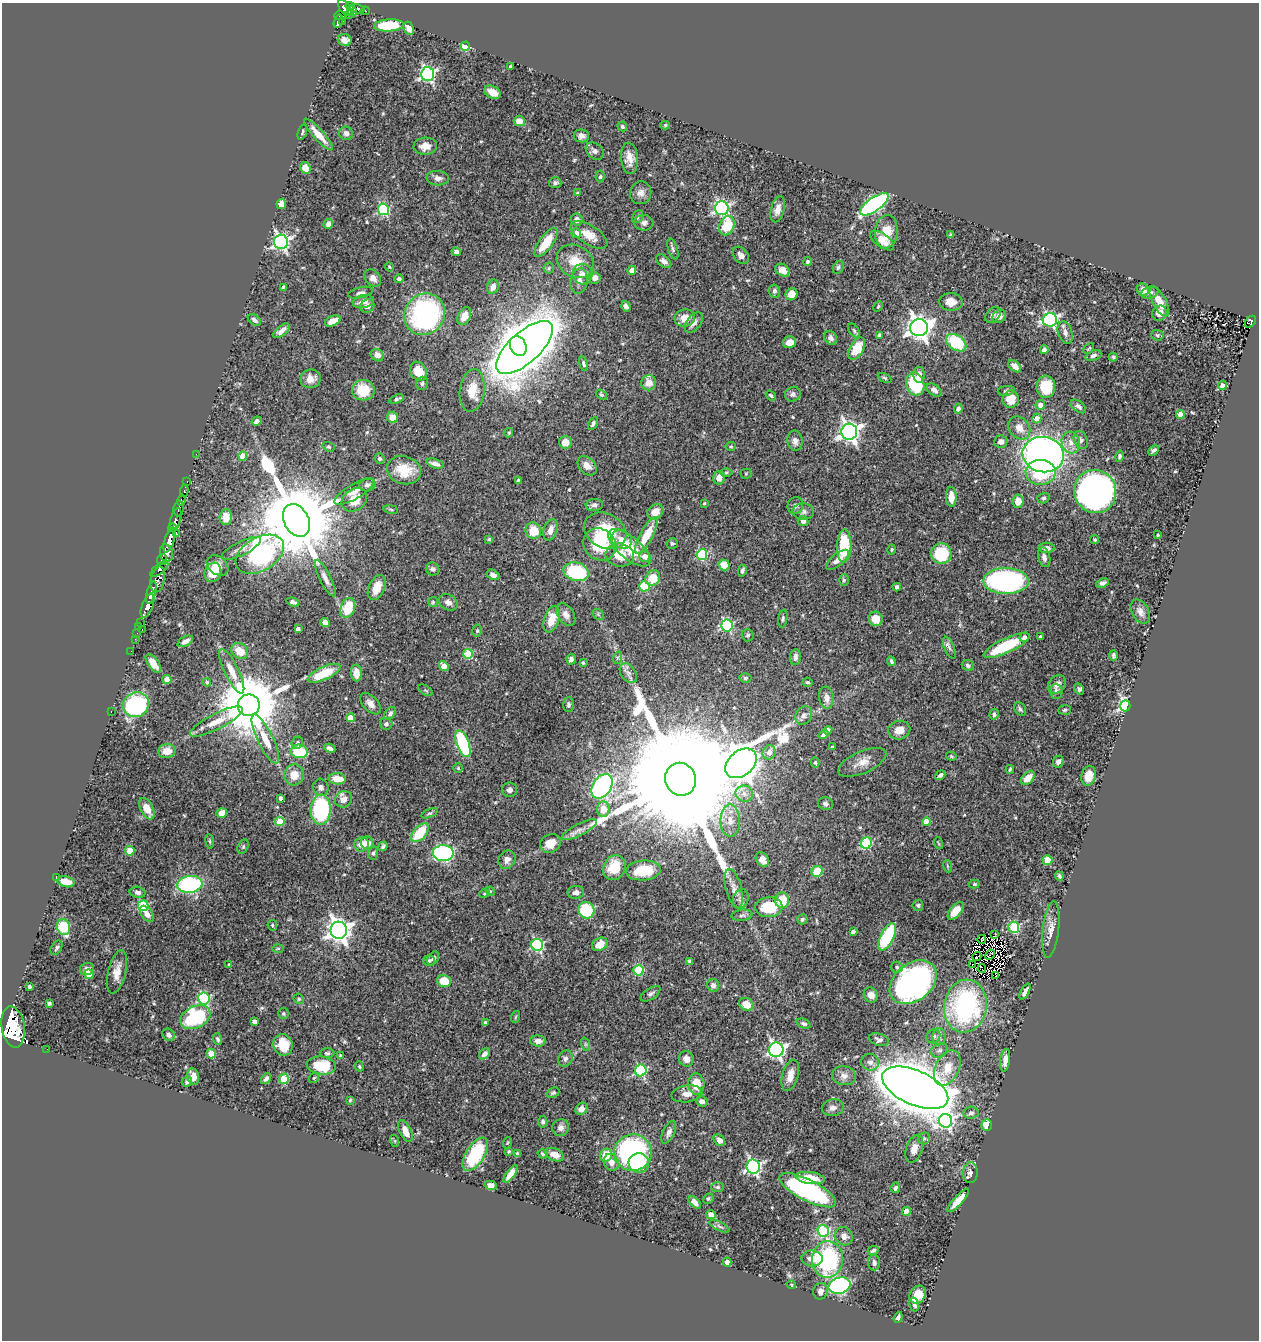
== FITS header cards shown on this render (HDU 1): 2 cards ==
NAXIS1  =                 1257
NAXIS2  =                 1338

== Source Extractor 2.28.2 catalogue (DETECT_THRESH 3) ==
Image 1257 x 1338 px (HDU 1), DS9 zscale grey, 1 PNG px = 1 image px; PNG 1261 x 1342 px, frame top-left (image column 1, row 1338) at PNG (2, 3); each listed source drawn as its Kron ellipse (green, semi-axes under 4 px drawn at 4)
Background 0.405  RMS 0.019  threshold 0.0578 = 3 sigma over >= 5 px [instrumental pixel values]
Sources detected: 535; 6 with non-positive FLUX_AUTO (blend fragments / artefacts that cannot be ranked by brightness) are neither listed nor drawn; of the other 529, the 500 brightest by FLUX_AUTO listed and drawn (29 fainter detections omitted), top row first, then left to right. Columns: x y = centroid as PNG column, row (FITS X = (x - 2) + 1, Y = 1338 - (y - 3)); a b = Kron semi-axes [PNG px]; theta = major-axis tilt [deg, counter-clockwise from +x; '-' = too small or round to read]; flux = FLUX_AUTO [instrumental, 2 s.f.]
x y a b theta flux
350 6 4 4 - 100
345 8 9 5 -55 210
357 9 7 4 -16 52
352 11 5 3 - 62
365 11 4 3 - 9.5
349 14 3 3 - 35
340 16 6 3 5 95
338 21 7 3 73 110
343 21 2 2 - 2.4
389 25 15 6 4 60
409 28 7 5 -63 6.2
345 40 7 6 - 7.1
465 46 4 4 - 63
510 66 3 2 - 1.4
428 74 7 6 - 290
493 92 9 6 -26 13
519 121 5 5 - 12
665 125 5 4 - 1.9
622 126 5 4 - 2.5
302 132 8 3 73 2.2
346 133 7 6 - 4.1
318 134 20 5 -48 15
581 136 8 6 -5 5.1
425 146 12 8 3 12
595 151 10 7 -41 4.6
629 158 15 8 -86 13
305 168 6 5 - 17
600 177 6 4 85 2.3
438 178 11 7 -3 6.7
555 183 6 5 - 3.2
577 193 4 4 - 1.5
641 193 11 10 - 7.7
281 204 5 5 - 8.3
874 204 17 7 35 280
722 208 7 7 - 290
383 209 6 5 - 140
778 209 13 6 75 9.2
638 217 7 5 58 2.3
577 219 6 5 - 7.2
644 223 9 7 -6 4.6
328 224 5 4 - 5.9
727 226 10 7 70 43
886 232 17 11 83 25
576 233 5 5 - 6.9
589 235 21 9 -32 17
950 235 4 3 - 2.5
882 240 14 6 -36 12
281 242 7 7 - 380
546 242 17 6 54 29
673 249 11 5 -73 3.2
456 252 5 4 - 4.2
741 255 10 7 -49 5.7
575 261 19 15 -31 27
664 261 8 5 -39 6.1
807 262 4 4 - 2.4
389 267 5 4 - 1.8
838 267 7 5 62 2.5
549 268 6 5 - 2.4
632 270 4 4 - 6.8
782 270 8 5 -31 10
582 274 10 10 - 8.6
373 278 9 7 -49 8.2
595 278 5 5 - 8.1
399 279 5 4 - 3
579 281 13 8 80 8.9
283 287 4 3 - 5
493 287 7 5 71 9.8
1143 290 6 6 - 8.4
774 291 6 5 - 3.6
1150 292 9 6 18 3.9
360 293 13 5 13 5.1
791 294 6 5 - 15
363 302 10 6 11 9.1
951 302 11 9 -3 13
1159 302 16 7 -62 14
367 306 7 6 - 4.9
626 306 5 4 - 3.4
878 306 6 4 63 1.8
1159 313 8 7 - 8.6
425 314 21 19 53 250
993 315 9 6 49 4.3
464 316 9 6 64 15
999 316 7 6 - 8.4
685 318 10 8 10 15
254 320 7 4 -36 4.4
1050 320 7 6 - 230
333 321 8 5 23 14
694 322 12 7 54 7.3
1251 322 7 4 49 42
919 328 9 8 - 1100
281 331 10 5 38 7.5
854 331 8 4 -54 2.5
1065 333 11 7 -72 7.4
880 335 4 4 - 5.9
1157 335 6 5 - 2.5
831 338 7 6 - 4.3
789 342 7 6 - 8.3
956 343 11 7 -35 69
518 346 10 8 -63 1400
525 347 35 15 42 4400
857 348 12 6 60 32
1089 348 6 3 44 1.5
1044 350 4 4 - 10
377 355 7 6 - 7.3
1093 355 8 5 22 3.5
1113 357 4 4 - 1.7
584 364 7 4 -76 3.1
1015 366 7 5 -41 6.7
418 371 10 7 -58 25
919 375 8 5 -89 7.6
885 378 7 4 -27 1.9
310 379 10 9 - 12
422 383 7 6 - 3.2
649 383 7 7 - 14
915 384 12 9 -73 98
1222 385 4 4 - 6.6
1046 387 11 9 89 39
363 390 11 10 - 32
472 390 21 12 83 24
934 390 8 5 -34 5
1006 391 9 5 8 2.8
793 394 8 7 - 4.5
601 395 6 4 -37 2
771 396 6 3 -36 2.5
397 399 7 4 19 3.5
1011 399 8 8 - 18
1040 405 5 4 - 8.4
1078 406 9 5 -39 4.3
958 409 5 4 - 4.3
1180 414 4 4 - 20
393 417 5 5 - 11
1037 418 5 4 - 10
257 421 5 4 - 5
593 423 7 4 61 3.4
1019 428 12 10 -50 12
849 432 8 8 - 680
509 433 5 4 - 1.5
1081 440 9 6 -67 4.8
795 441 10 7 -80 6.9
1001 441 6 6 - 6.2
565 442 6 6 - 13
1071 442 11 9 -74 10
731 446 5 4 - 1.9
329 447 6 4 -18 1.7
1154 450 6 3 42 3.8
196 454 2 2 - 3.5
1043 455 21 17 -10 710
243 456 4 4 - 24
1119 456 6 4 77 2.9
380 459 5 5 - 2.4
435 464 9 4 -18 6.5
587 466 11 7 -46 9.4
404 470 17 14 -18 33
726 472 6 4 1 2
1041 472 15 12 2 70
746 474 5 5 - 1.6
719 478 6 5 - 10
518 480 4 3 - 2.7
187 481 3 2 - 9.9
367 485 8 6 17 4.8
184 491 6 3 86 31
1095 491 22 21 - 530
354 492 22 7 30 11
951 497 10 5 -86 13
1043 498 6 5 - 2.8
181 500 6 4 75 100
354 500 14 10 35 23
1018 501 6 5 - 13
704 503 3 2 - 1.4
594 505 9 6 7 4.1
795 506 8 7 - 4.6
179 509 8 5 84 100
391 509 7 4 -9 2.1
655 512 8 7 - 13
803 512 11 8 -5 5.4
226 517 8 6 87 15
176 519 12 5 74 450
296 520 17 12 -62 24000
803 521 5 5 - 4.6
173 528 4 3 - 120
550 530 11 6 73 9.4
533 531 8 7 - 28
605 531 22 17 -28 51
176 534 4 3 - 55
646 535 20 6 61 36
1158 535 3 3 - 1.7
489 539 4 4 - 1.6
622 539 11 9 -31 11
169 540 13 5 73 790
1095 540 4 4 - 1.5
672 543 5 5 - 2.3
600 544 17 15 -39 59
844 546 16 7 89 61
241 548 21 7 26 10
629 548 26 11 -40 45
1047 548 8 5 -2 7.1
892 550 5 4 - 1.8
167 553 9 6 -80 310
260 554 26 16 31 220
941 554 10 10 - 62
620 555 14 11 -9 27
702 555 5 5 - 110
645 556 6 5 - 12
1044 557 10 6 -76 6.6
162 560 5 5 - 140
837 560 14 6 39 9.7
724 565 5 5 - 19
218 566 12 8 -38 12
159 569 11 5 38 220
433 569 7 6 - 3.9
742 571 6 4 77 3.1
213 572 10 8 70 27
576 572 13 9 -15 90
493 575 7 4 -28 6.7
325 578 20 5 -64 8.1
653 578 8 7 - 23
158 579 13 7 76 320
844 580 6 5 - 2.1
1006 581 22 13 -1 350
1102 583 6 4 24 4.2
644 586 5 5 - 87
377 587 13 7 65 18
897 587 4 4 - 3.8
151 592 12 4 75 490
293 602 6 3 -19 4.4
433 602 5 5 - 1.7
448 602 10 7 -31 6.7
148 606 13 5 68 580
348 608 10 7 70 43
1140 612 13 8 -61 8.6
566 614 12 8 -58 8.2
598 614 6 4 -47 2
552 619 14 7 72 24
783 619 9 4 81 2.8
876 619 7 6 - 17
325 622 5 4 - 9.3
141 623 2 2 - 4.9
727 626 6 5 - 150
139 627 2 2 - 4.4
142 629 3 2 - 10
298 629 4 4 - 3.2
477 631 6 4 75 2.2
137 633 2 2 - 2.5
748 635 6 6 - 2.3
1040 636 3 2 - 1.8
1024 637 5 4 - 5.7
135 639 2 2 - 5.4
185 641 8 4 29 6.6
1007 645 25 7 25 72
949 648 11 5 -67 4.3
131 651 2 2 - 3.8
240 651 9 7 -40 18
468 654 5 5 - 61
1113 655 5 3 - 2.4
795 657 8 5 83 5.6
617 658 6 4 72 2.1
571 659 5 5 - 4.1
891 661 5 4 - 2.7
153 663 11 5 -55 15
583 663 4 3 - 1.7
968 665 6 5 - 3
444 666 5 4 - 18
232 671 24 7 -64 18
324 673 17 6 25 51
356 673 8 5 -88 12
628 673 11 7 -55 6.2
745 678 6 4 4 2.6
167 680 4 4 - 20
207 682 4 4 - 2
808 682 5 4 - 2.3
1057 684 10 8 45 8.6
1079 689 6 4 -54 3.4
425 690 8 4 -30 2.3
1056 691 7 6 - 4.4
826 698 11 7 -83 9.9
370 704 13 7 -48 8.1
136 705 13 12 - 170
249 705 11 10 - 13000
568 705 7 5 89 2.8
1125 706 5 5 - 310
1020 709 7 5 -53 3
1065 710 6 5 - 2.3
111 711 3 2 - 140
390 713 7 5 57 3.9
994 714 5 4 - 3.1
803 715 10 8 60 6.4
350 718 4 4 - 18
216 721 29 8 27 21
386 724 6 6 - 3.4
828 730 4 4 - 5.3
899 730 11 9 12 15
823 735 5 4 - 3.6
265 739 27 7 -64 21
297 743 6 5 - 2.6
463 744 14 6 -69 140
832 747 3 3 - 1.7
330 748 6 4 -27 5
167 751 9 7 11 14
299 751 8 7 - 45
769 752 7 6 - 11
951 756 5 4 - 1.7
815 762 5 4 - 1.7
862 762 26 11 24 16
1058 762 6 5 - 4.2
741 763 17 12 41 3900
458 768 5 5 - 1.8
1010 769 4 3 - 1.9
294 775 10 10 - 18
940 775 5 3 - 3.5
1089 776 10 7 77 14
1028 778 8 5 46 16
337 779 9 5 -3 21
681 779 16 15 - 96000
602 786 13 9 56 250
321 787 8 7 - 5.4
510 790 7 7 - 5.1
744 794 8 8 - 7.9
280 798 4 3 - 4.2
344 799 9 8 - 11
825 804 7 6 - 3.6
147 809 11 6 -64 17
321 809 15 10 89 140
603 809 7 6 - 17
222 813 5 5 - 14
430 813 9 4 21 2.4
280 821 4 4 - 35
730 821 16 9 90 15
926 822 4 4 - 23
579 830 19 6 27 9.4
420 833 11 6 48 45
210 841 7 4 -82 2
367 843 7 6 - 12
550 843 11 9 30 16
866 843 6 5 - 90
938 843 6 3 -70 1.4
362 844 7 7 - 11
243 846 7 5 64 2.4
383 846 5 3 - 2.5
130 851 5 4 - 31
373 853 6 5 - 2.8
443 853 10 8 2 230
762 859 7 6 - 10
507 860 9 8 - 7.9
1047 860 5 5 - 21
947 866 6 4 -71 1.5
614 868 13 10 61 38
643 870 17 10 5 45
817 871 5 5 - 32
1059 876 5 3 - 2.6
56 878 3 2 - 1.5
66 882 9 5 -12 19
190 884 12 8 7 160
974 884 5 4 - 1.9
734 889 20 8 -76 11
490 891 5 4 - 1.4
137 892 8 5 -11 4.5
576 892 8 6 4 7.1
484 894 5 3 - 1.4
741 899 10 7 76 5.3
782 900 8 7 - 33
918 905 5 5 - 2.7
143 906 5 5 - 81
769 907 13 10 3 44
586 910 8 8 - 66
956 911 10 5 51 20
147 914 9 5 -53 9.3
742 915 10 5 6 3.5
802 919 5 5 - 2.7
272 925 5 4 - 1.9
63 927 8 6 -74 65
1014 927 5 5 - 120
1051 929 28 8 83 13
339 930 8 8 - 1000
853 932 4 3 - 4.7
995 934 4 2 - 7
887 937 15 6 63 81
982 939 4 2 - 2.1
600 944 8 6 29 20
537 945 6 6 - 160
56 948 8 5 59 3
278 948 6 4 0 1.8
990 954 5 2 - 2.4
977 957 5 2 - 2
433 958 7 5 58 4.1
429 961 6 5 - 3.1
690 961 4 3 - 3.2
973 964 3 2 - 2.1
229 965 4 3 - 1.7
897 967 6 5 - 2.3
87 969 7 6 - 6.4
982 969 4 2 - 2.2
638 970 5 5 - 70
117 972 22 9 76 14
89 974 5 4 - 19
996 975 3 2 - 3.2
444 981 7 6 - 29
913 982 26 18 39 380
713 985 6 6 - 5.1
29 987 4 3 - 2.1
1025 992 9 3 62 5.5
650 994 11 5 33 3.9
871 995 8 7 - 10
204 999 6 6 - 140
299 999 5 5 - 2
49 1003 4 3 - 3
746 1004 7 6 - 19
965 1006 26 21 80 180
283 1013 5 5 - 2.1
195 1017 16 10 27 110
515 1017 6 3 70 1.4
254 1021 4 4 - 5.7
485 1023 3 3 - 1.9
804 1024 7 4 -21 3.3
13 1027 21 11 -81 6200
169 1035 7 5 -46 4.6
933 1036 7 6 - 3.9
939 1037 8 6 90 4.1
218 1039 6 4 -71 2.5
879 1040 10 6 -17 4.1
538 1041 8 5 -3 7.3
585 1044 7 4 -72 2
283 1045 11 9 -70 30
47 1049 2 2 - 3.3
776 1050 7 7 - 380
940 1050 9 6 25 4.8
327 1053 7 5 -1 2.5
211 1054 5 4 - 44
484 1054 6 4 47 5.6
340 1055 4 4 - 1.4
565 1059 8 7 - 4.3
686 1059 8 7 - 6.5
1005 1060 11 5 82 11
870 1062 9 8 - 6
321 1066 14 9 -5 50
359 1066 5 4 - 1.6
947 1068 19 11 64 25
641 1070 6 5 - 150
790 1075 16 8 74 14
193 1076 8 6 -73 12
844 1076 12 9 -10 8.4
314 1078 6 4 44 2
266 1079 6 4 53 4
284 1079 5 4 - 52
187 1082 6 4 45 3.4
696 1084 10 8 -85 24
915 1088 35 17 -24 5800
553 1093 7 4 28 2.3
687 1094 15 8 8 10
350 1100 4 3 - 1.6
702 1101 6 5 - 6.3
833 1108 11 8 10 6.5
581 1109 6 5 - 6.3
971 1113 7 6 - 3.9
945 1121 7 6 - 260
543 1122 6 4 86 2.8
987 1125 6 5 - 19
561 1128 8 8 - 6.5
405 1131 12 5 -66 11
669 1132 12 6 65 5.8
924 1138 6 5 - 3.1
719 1140 6 5 - 6.2
395 1141 6 4 -71 1.5
507 1143 6 3 70 1.4
914 1149 14 8 71 11
509 1152 3 3 - 1.6
633 1152 19 18 - 290
475 1154 19 9 58 72
517 1154 4 4 - 2.4
543 1154 5 4 - 1.8
555 1155 9 6 -23 13
606 1155 6 6 - 28
611 1162 9 7 -67 9.2
639 1163 10 9 - 34
753 1166 7 7 - 330
970 1173 10 7 86 5.9
511 1174 10 4 55 11
810 1178 14 6 -7 23
490 1185 6 4 -14 7.5
718 1187 6 5 - 2.4
895 1188 5 4 - 3.7
808 1190 31 10 -27 220
708 1199 5 5 - 2.4
958 1200 15 4 47 15
695 1202 7 4 -47 8.2
906 1212 4 4 - 20
711 1215 5 4 - 11
720 1226 11 4 -27 3.2
823 1231 6 5 - 93
844 1236 9 8 - 7.2
873 1250 5 4 - 2.7
812 1258 10 8 -5 13
827 1259 18 15 88 160
727 1262 4 4 - 11
874 1263 8 6 -87 5.1
791 1285 4 3 - 1.3
839 1286 11 8 16 290
820 1291 8 7 - 6.7
918 1295 9 7 55 25
914 1304 7 4 -76 3.4
898 1318 6 4 69 4
At the frame edge (FLAGS 8, measured only in part): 1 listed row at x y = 13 1027
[29 fainter detections neither listed nor drawn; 6 non-positive-flux detections neither listed nor drawn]